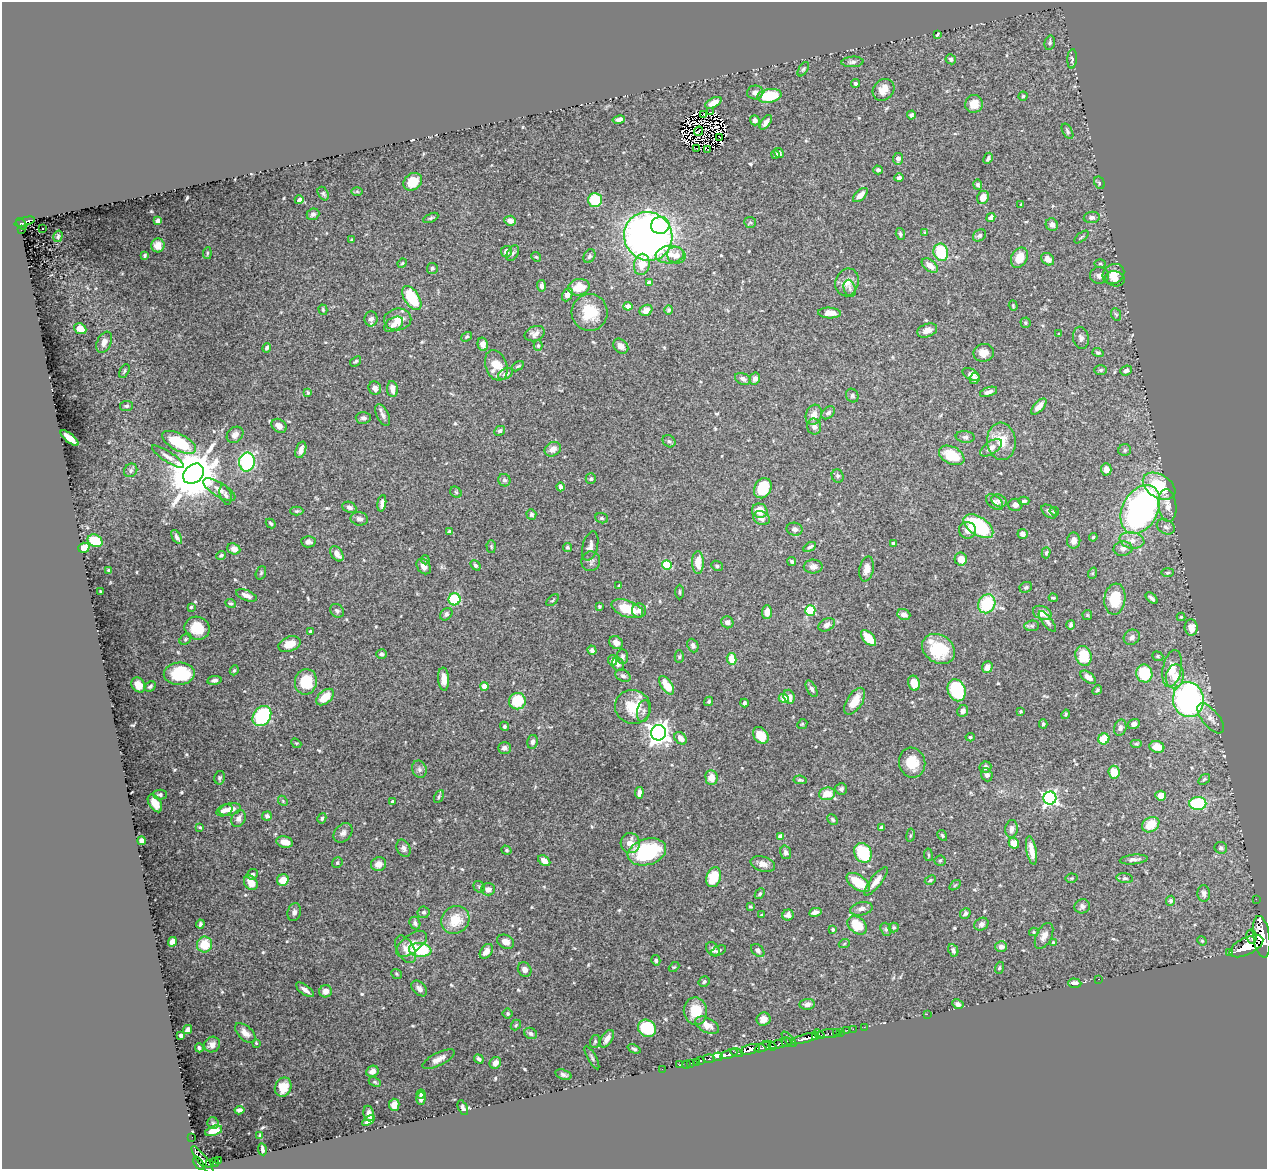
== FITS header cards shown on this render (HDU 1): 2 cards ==
NAXIS1  =                 1265
NAXIS2  =                 1167

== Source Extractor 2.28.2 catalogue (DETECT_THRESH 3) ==
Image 1265 x 1167 px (HDU 1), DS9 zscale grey, 1 PNG px = 1 image px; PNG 1269 x 1171 px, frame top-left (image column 1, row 1167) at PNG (2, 2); each listed source drawn as its Kron ellipse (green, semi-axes under 4 px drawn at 4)
Background 1.18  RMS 0.018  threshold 0.0525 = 3 sigma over >= 5 px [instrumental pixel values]
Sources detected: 582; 5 with non-positive FLUX_AUTO (blend fragments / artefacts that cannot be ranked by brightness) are neither listed nor drawn; of the other 577, the 500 brightest by FLUX_AUTO listed and drawn (77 fainter detections omitted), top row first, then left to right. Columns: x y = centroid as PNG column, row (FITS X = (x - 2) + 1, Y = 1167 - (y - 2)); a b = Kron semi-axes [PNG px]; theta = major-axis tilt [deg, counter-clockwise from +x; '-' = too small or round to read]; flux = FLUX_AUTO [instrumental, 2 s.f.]
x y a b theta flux
937 35 4 2 - 1.5
1050 43 7 5 76 2.6
951 59 5 5 - 3.2
1072 59 10 5 86 2.9
852 62 11 5 4 3.9
803 69 8 4 58 2.1
856 83 4 4 - 4.3
883 90 12 10 46 13
755 92 8 7 - 5.9
769 96 12 6 11 49
1023 96 4 4 - 1.5
713 103 9 4 28 8.5
974 104 9 8 - 15
711 112 4 2 - 1.7
703 115 4 2 - 2.3
911 115 4 3 - 2.6
619 119 6 3 12 5
755 120 5 5 - 3.5
766 122 8 4 54 5.8
699 131 5 2 - 1.4
1067 131 8 4 -60 2.5
720 138 3 2 - 1.4
697 148 2 2 - 2.1
707 149 3 2 - 1.4
779 153 5 4 - 3.5
775 155 4 3 - 2.4
988 158 6 3 60 2.7
898 159 5 5 - 5.3
878 170 5 4 - 3.1
899 178 5 4 - 2.4
413 182 10 8 36 22
1099 183 6 5 - 2.1
978 185 5 4 - 2.3
357 191 6 4 -2 1.6
323 193 7 5 -60 2
860 195 9 4 44 8.6
983 197 7 5 65 10
299 200 4 3 - 3
595 200 7 7 - 44
1021 204 4 3 - 1.7
313 214 6 5 - 3.1
991 217 5 4 - 5.5
1092 217 8 5 7 4
431 218 8 4 25 2.1
158 221 4 4 - 5.1
510 221 6 5 - 6.2
25 222 10 3 16 360
750 222 6 5 - 1.9
21 224 6 3 -50 220
660 225 9 8 - 29
1052 225 6 6 - 5.6
21 229 3 3 - 50
42 229 3 3 - 3.8
925 232 3 3 - 1.5
900 234 6 4 -72 2.4
980 235 7 5 35 3.2
58 236 6 4 75 1.9
648 236 25 23 -51 680
1081 237 8 2 40 1.4
352 240 3 3 - 1.5
158 245 7 6 - 7.7
506 252 6 5 - 7.3
941 252 9 7 -71 48
207 253 6 4 82 1.7
513 253 8 5 60 2.7
145 255 4 3 - 1.7
670 255 14 9 4 12
676 255 9 8 - 12
589 256 7 5 61 2.5
536 257 5 4 - 1.5
1019 258 11 7 63 17
1048 259 7 5 -39 8.9
402 263 5 4 - 1.5
642 264 11 7 80 22
1100 264 6 4 0 1.5
930 265 9 5 -39 12
432 268 5 5 - 2.6
1113 274 11 9 36 13
1099 275 9 8 - 6.6
1115 279 10 7 -12 8.6
847 282 14 11 72 12
649 283 4 4 - 7.7
541 286 6 4 -84 3.8
579 287 11 8 13 21
850 288 9 6 -73 3.5
567 295 7 5 62 7.5
412 298 13 7 -58 46
628 306 4 4 - 9.6
1013 306 5 4 - 1.4
323 310 5 4 - 1.5
646 310 7 5 30 7.3
669 310 4 4 - 2.2
589 312 18 18 - 39
830 313 11 5 -3 10
1116 314 6 5 - 1.8
371 319 8 6 90 5.7
398 319 14 11 8 17
1025 323 5 5 - 1.9
394 324 10 6 31 7.1
80 329 6 5 - 13
927 330 10 6 21 6.6
535 334 10 7 20 6.6
1059 334 4 4 - 1.4
467 337 6 4 38 1.8
1081 338 11 8 -78 4.7
104 342 11 7 64 7.6
483 344 7 5 -76 6
538 346 5 4 - 2.1
621 346 8 6 -44 6.7
267 348 5 4 - 2.5
1098 352 5 4 - 2.5
984 353 10 9 - 12
356 361 6 4 38 1.7
496 365 16 10 -70 25
518 366 7 4 33 1.8
1101 370 6 5 - 2.1
1126 370 6 4 22 3.6
124 371 7 4 62 2
505 374 8 5 25 4.6
971 374 9 5 -29 6
743 379 8 5 -24 4.8
755 379 6 5 - 5.6
974 379 5 5 - 2.9
375 388 7 6 - 5.3
392 389 8 5 -82 9
989 392 9 4 18 5.7
308 393 4 3 - 1.7
852 396 7 6 - 2.3
126 406 6 5 - 2.3
1039 407 10 5 47 8.9
828 413 8 5 41 4
383 415 12 6 -64 4.5
814 415 10 8 72 9.6
363 418 7 6 - 3.3
279 426 8 6 -38 7.4
814 427 8 7 - 5.8
500 431 5 4 - 3.1
235 435 9 7 40 5.1
965 437 9 6 -6 3.5
69 438 11 4 -39 16
669 441 7 5 -42 2.6
1001 441 19 14 -84 25
179 442 18 8 -28 54
991 448 12 6 34 7.9
553 449 8 6 31 8.4
301 450 8 5 70 6.9
1125 450 6 6 - 2.7
952 455 13 8 -26 34
168 457 18 5 -33 6.2
247 462 9 8 - 140
1106 469 6 5 - 6.9
131 470 7 6 - 2.9
193 474 11 9 42 7000
838 476 7 6 - 2.7
591 479 5 5 - 2.4
504 480 6 6 - 3.4
1159 486 18 11 -32 51
561 487 4 4 - 4.4
763 488 10 8 60 39
219 490 18 7 -31 9.8
456 492 6 5 - 2
226 495 10 5 -72 3.7
999 501 8 6 -29 3.5
1024 501 5 4 - 2.8
995 502 10 6 -38 5
382 503 8 4 82 3.9
1015 505 7 6 - 5.4
1167 506 16 9 -83 12
349 507 7 5 -23 4.1
1140 509 26 17 62 360
297 511 6 4 0 2.1
760 511 8 7 - 19
1054 511 5 4 - 2
1049 512 9 5 -39 3.4
531 514 5 5 - 3
602 518 6 5 - 2.1
761 518 8 6 -25 6
359 519 9 6 -10 4.8
271 523 5 4 - 1.9
978 526 17 9 -33 110
1166 527 9 7 -28 4.2
795 529 8 6 -10 4.5
967 530 8 8 - 6.9
449 532 4 3 - 3
1022 534 5 5 - 5.4
177 537 8 4 -59 3.7
1093 537 4 3 - 1.4
1132 540 12 8 -11 9.9
95 541 8 6 -26 42
1074 541 8 6 90 6.6
308 542 7 5 -4 4.7
893 543 4 4 - 2.8
590 546 15 7 75 5.8
491 547 6 4 -87 1.8
567 547 4 4 - 1.9
810 547 7 4 30 2.7
84 548 6 5 - 19
234 549 6 5 - 8.2
1123 549 9 7 4 5.6
1046 553 5 4 - 1.9
337 554 8 5 -53 10
221 555 5 4 - 2
961 559 6 6 - 11
425 560 5 3 - 1.4
591 561 10 9 - 4.1
792 561 5 4 - 2.5
698 562 11 6 -89 17
475 565 6 4 -49 2.9
667 565 5 4 - 54
424 566 8 6 -53 7.4
717 566 6 5 - 2.3
813 567 9 7 -1 5.4
867 569 12 7 78 9
109 571 4 3 - 2.2
261 573 7 5 69 1.9
1093 573 6 4 71 1.5
1168 573 6 4 4 1.6
619 586 4 3 - 4.4
1026 587 6 5 - 2.3
100 592 3 3 - 1.5
680 592 7 3 -90 1.6
246 595 11 5 -21 7.1
1053 598 4 3 - 1.6
1152 598 7 4 -42 3.3
454 599 6 6 - 57
1115 599 15 10 82 36
553 600 7 3 41 1.4
230 603 5 4 - 2
987 604 10 8 61 58
599 606 3 3 - 2
191 607 4 4 - 1.5
627 609 16 8 -20 33
810 610 5 5 - 69
337 611 7 6 - 3.3
639 611 7 7 - 5.8
767 612 7 5 85 10
1042 613 9 6 -25 13
446 614 7 5 46 3.6
904 615 7 5 -21 6.4
1087 615 5 5 - 1.4
1181 617 4 4 - 1.5
1047 621 12 5 -52 4.4
727 622 6 5 - 4.6
827 625 9 6 30 5.1
1071 625 5 3 - 3.6
1032 626 7 5 6 2.3
1191 627 8 6 -84 12
197 628 13 11 -20 29
310 632 3 3 - 1.9
1132 637 8 7 - 4.9
869 638 10 5 -49 21
185 639 6 4 42 1.8
616 643 7 6 - 6.8
289 644 11 7 20 13
693 646 7 5 -67 3.1
939 649 17 13 -34 51
592 650 5 4 - 3.8
381 654 5 5 - 3
1083 656 10 8 -75 35
1158 656 6 4 -21 1.7
622 657 7 5 -88 2.8
679 657 6 4 -90 1.8
731 659 6 5 - 16
613 660 5 5 - 3.6
618 664 7 6 - 3.1
987 667 6 5 - 6.1
1172 669 19 9 79 18
234 670 5 4 - 1.6
1144 673 9 8 - 37
179 674 15 11 2 57
623 676 8 5 -25 3.2
1175 676 12 9 79 14
1088 677 9 5 -37 7.6
444 679 11 5 -86 11
214 680 7 4 10 3.6
306 682 13 11 78 34
914 683 7 6 - 15
138 685 8 6 -53 8.1
667 685 10 5 -54 20
150 686 6 4 27 2.4
484 686 4 4 - 18
812 689 9 4 -62 3.7
957 690 11 8 -70 80
1097 690 5 4 - 1.5
325 697 10 6 40 23
789 697 7 5 -70 7.9
784 699 5 4 - 19
1188 700 17 15 -83 260
517 701 8 8 - 46
709 701 5 4 - 2.1
855 701 15 7 57 17
744 703 4 3 - 2.3
633 707 18 17 - 33
644 711 11 6 79 4.4
963 711 6 5 - 6.8
1020 711 3 3 - 1.9
1066 714 5 4 - 1.8
262 716 11 8 53 100
1211 718 18 8 -51 8.3
802 724 5 4 - 1.4
1043 724 4 3 - 2.2
1134 724 6 5 - 4.3
504 726 5 4 - 2.2
1120 728 8 6 75 4.1
658 733 7 7 - 830
761 735 9 6 -50 18
970 737 4 4 - 1.6
681 738 7 5 -46 8
1104 739 6 5 - 21
532 742 7 5 78 3.4
296 743 5 4 - 1.5
1136 744 6 4 0 1.6
1157 747 7 6 - 14
504 748 6 5 - 5.1
912 763 15 13 -73 25
985 767 6 5 - 5.4
419 769 9 7 -66 3.9
1114 772 6 5 - 18
987 775 7 5 -70 3.9
711 777 7 6 - 13
220 778 7 5 77 2.2
1204 779 6 4 39 2
800 780 7 3 -7 1.9
841 789 6 5 - 3.3
639 793 6 4 83 6.9
160 794 7 5 -1 2.9
827 794 8 6 8 18
1161 796 5 5 - 10
439 797 7 4 64 1.9
1050 798 6 6 - 310
283 801 5 4 - 1.6
393 802 3 3 - 3.4
155 803 10 6 -58 11
1198 804 8 6 2 87
230 809 11 6 13 11
224 810 8 5 22 7
267 816 5 4 - 3.6
322 818 5 4 - 1.9
238 819 9 6 61 6.2
833 820 6 4 -47 2.2
1151 825 9 7 33 21
200 827 3 3 - 1.6
882 827 4 4 - 3.6
1012 829 9 6 84 5.4
343 833 11 8 46 5.5
910 835 7 3 81 1.7
942 835 6 4 -58 1.6
780 836 4 4 - 10
142 841 4 4 - 10
285 842 8 5 -12 10
630 843 10 9 - 13
1014 843 5 5 - 13
403 848 9 6 -65 4
1221 848 6 6 - 3
506 850 5 4 - 1.8
1031 850 14 5 -79 12
647 852 20 13 16 100
786 852 7 5 -73 3.3
863 853 10 8 -62 55
928 855 6 3 -81 1.4
1134 859 14 5 5 5
544 861 7 4 -38 8.3
940 861 5 5 - 1.8
337 863 6 5 - 2.1
379 864 8 7 - 9.4
763 864 12 7 -16 7.4
252 874 5 5 - 2.7
714 877 10 7 72 33
1072 878 6 4 12 1.4
1125 878 8 5 -8 2.6
283 880 6 5 - 18
930 880 6 4 28 1.7
876 881 18 5 52 11
858 882 13 7 -34 30
251 883 8 6 -53 15
955 885 6 3 36 1.4
479 887 6 5 - 2.3
488 889 7 6 - 6.5
1204 893 8 6 -86 4.9
760 894 6 4 46 2
1256 899 2 2 - 16
1171 901 5 4 - 3.5
1082 906 8 7 - 3.7
750 907 4 4 - 1.6
861 909 11 6 13 6.1
294 912 9 6 74 4
423 912 6 6 - 2.5
815 912 6 4 12 4.4
965 913 6 5 - 2.6
762 915 3 3 - 1.5
788 915 6 5 - 5.1
455 920 14 13 - 30
415 923 6 5 - 3.8
200 924 4 3 - 2
981 924 7 6 - 4.1
857 925 11 7 -42 30
894 927 5 5 - 1.7
886 929 7 5 -71 2
833 930 4 4 - 1.8
1034 932 4 4 - 1.4
1044 936 14 7 63 8
1251 936 7 5 -80 1300
1262 937 21 8 -81 11000
1202 941 5 4 - 1.4
172 942 5 4 - 14
506 942 9 6 -28 8.4
1053 943 4 4 - 2.6
204 944 8 7 - 24
411 944 18 9 37 12
844 944 6 3 20 1.4
1246 946 18 8 25 8500
1001 947 6 5 - 6.1
406 949 15 8 -61 9.3
713 949 8 5 -49 5.8
420 950 11 7 -7 55
719 950 8 4 25 2.2
758 950 7 5 -44 4
953 950 6 5 - 3
486 951 8 5 54 8.8
1230 953 3 2 - 180
656 960 5 4 - 2.5
674 967 6 4 42 1.4
999 968 6 4 71 1.8
525 969 7 6 - 6
396 974 6 4 -38 1.5
1099 979 2 2 - 2.3
704 982 6 5 - 2.7
1075 983 7 4 -4 5.4
419 988 9 6 -44 5.1
305 990 11 4 -36 5.9
326 991 6 6 - 8.4
807 1004 8 5 6 5.5
958 1004 6 5 - 4.2
695 1011 14 11 -83 26
508 1014 5 5 - 2.1
927 1014 2 2 - 46
764 1019 7 6 - 9.2
516 1025 6 4 49 1.8
707 1025 13 7 -28 10
864 1027 2 2 - 17
647 1028 9 8 - 65
188 1029 5 4 - 4.2
853 1029 2 2 - 21
847 1030 2 2 - 24
836 1032 3 2 - 50
840 1032 3 2 - 55
245 1033 12 7 -43 8.2
531 1033 6 5 - 3.4
830 1033 12 3 2 310
819 1034 6 4 -38 1400
181 1035 4 3 - 5.5
816 1036 4 3 - 1400
805 1038 14 4 16 2900
607 1039 10 5 57 8
789 1039 10 3 -47 310
595 1041 6 5 - 2
787 1042 5 3 - 370
256 1043 4 4 - 1.4
781 1044 12 3 14 1100
212 1045 8 7 - 6.8
770 1046 7 3 -23 740
762 1047 8 3 23 960
199 1048 4 3 - 2.4
634 1049 7 3 -25 2
750 1049 10 5 16 4100
737 1053 6 3 -15 940
729 1054 9 4 21 2400
592 1057 13 3 -61 2.2
718 1057 5 3 - 500
709 1058 6 3 -2 300
439 1059 18 6 26 8.5
479 1059 5 3 - 2.7
701 1061 3 3 - 92
696 1062 2 2 - 15
495 1063 6 5 - 6.7
691 1063 3 2 - 43
686 1064 2 2 - 9.9
679 1065 2 2 - 14
662 1069 2 2 - 17
372 1071 6 5 - 7
563 1075 8 5 -18 3
375 1082 6 4 -26 1.9
283 1087 10 8 66 16
421 1094 4 4 - 2.3
421 1099 6 4 89 4.3
394 1105 6 5 - 13
463 1108 8 4 -65 3.5
239 1110 5 4 - 3.6
369 1114 8 5 -80 6.2
368 1121 7 4 32 4.8
213 1123 6 5 - 2.1
214 1131 9 4 19 10
260 1136 4 3 - 1.5
192 1137 2 2 - 9.4
262 1149 6 3 -81 3.1
202 1160 17 4 -53 1500
218 1160 4 3 - 220
215 1162 4 3 - 270
199 1163 7 4 -56 1100
210 1164 3 3 - 240
At the frame edge (FLAGS 8, measured only in part): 1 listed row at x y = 1262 937
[77 fainter detections neither listed nor drawn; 5 non-positive-flux detections neither listed nor drawn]